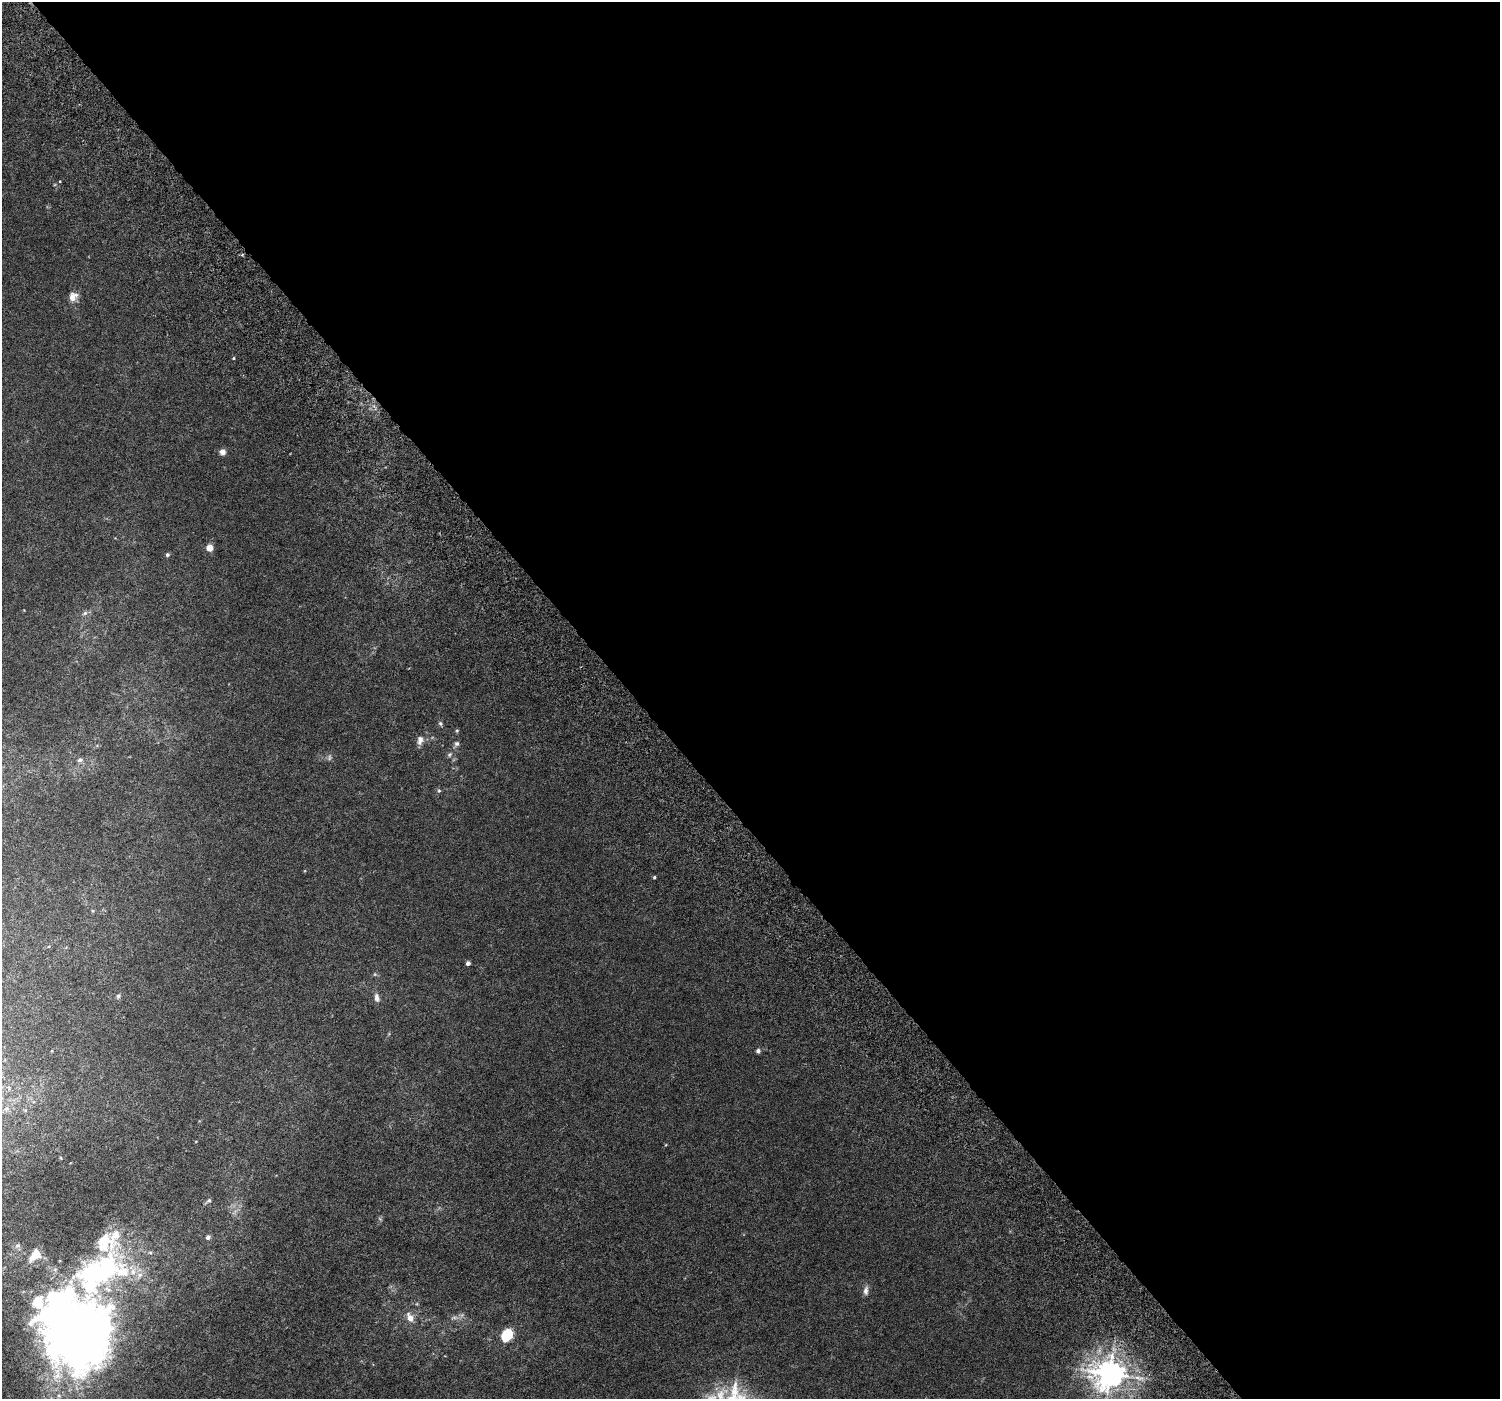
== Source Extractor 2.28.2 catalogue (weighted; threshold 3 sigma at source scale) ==
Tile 8 of 4 x 4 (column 4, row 2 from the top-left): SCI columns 4593-6090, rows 3018-4414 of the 6193 x 6098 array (HDU 1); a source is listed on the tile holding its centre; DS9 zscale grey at full resolution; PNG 1502 x 1401 px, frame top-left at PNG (2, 2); no overlay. Shown black and unused: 58% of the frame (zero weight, under 5 of 10 exposures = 6% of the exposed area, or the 3 px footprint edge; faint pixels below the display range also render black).
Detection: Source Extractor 2.28.2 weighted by HDU 2 'WHT'; one run over the whole footprint, this tile lists its part. Background 0.00148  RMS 8.0e-04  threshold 0.00325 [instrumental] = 3 sigma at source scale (4.09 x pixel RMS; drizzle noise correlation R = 1.36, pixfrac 0.8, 0.0396/0.0396 arcsec/px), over >= 5 px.
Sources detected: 43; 2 too faint to see at this stretch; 3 inside a brighter object's white glare — not listed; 3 inside a brighter listed object's ellipse — not listed separately; the other 35 listed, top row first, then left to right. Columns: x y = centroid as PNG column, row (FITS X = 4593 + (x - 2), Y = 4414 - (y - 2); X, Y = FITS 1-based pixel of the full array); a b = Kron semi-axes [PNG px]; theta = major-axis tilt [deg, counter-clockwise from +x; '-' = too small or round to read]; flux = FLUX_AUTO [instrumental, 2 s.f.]
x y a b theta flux
242 255 4 3 - 0.1
73 297 13 9 57 0.55
233 358 4 3 - 0.062
222 452 6 6 - 0.37
209 548 5 5 - 1.1
167 555 5 4 - 0.13
85 613 7 6 - 0.2
440 723 6 5 - 0.13
457 730 5 3 - 0.067
420 740 12 8 79 0.4
457 744 8 6 49 0.19
449 755 7 6 - 0.15
80 760 8 6 9 0.22
439 791 5 5 - 0.089
654 877 4 3 - 0.078
468 963 4 4 - 0.2
375 974 6 4 72 0.078
118 996 7 5 74 0.14
377 998 11 6 -78 0.32
758 1051 6 5 - 0.16
6 1109 8 7 - 0.26
196 1141 4 3 - 0.042
209 1201 7 6 - 0.15
380 1219 6 4 -19 0.088
208 1237 5 5 - 0.2
150 1252 6 4 -1 0.11
35 1255 17 10 46 0.84
133 1271 14 9 88 0.76
94 1272 34 25 59 9.7
866 1291 12 6 83 0.29
37 1302 32 14 88 1.9
410 1318 10 7 -59 0.61
507 1334 11 8 52 2.4
88 1338 77 48 53 38
1110 1374 10 9 - 88
Isophote crosses this tile's border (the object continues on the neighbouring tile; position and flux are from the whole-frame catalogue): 1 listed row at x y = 1110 1374